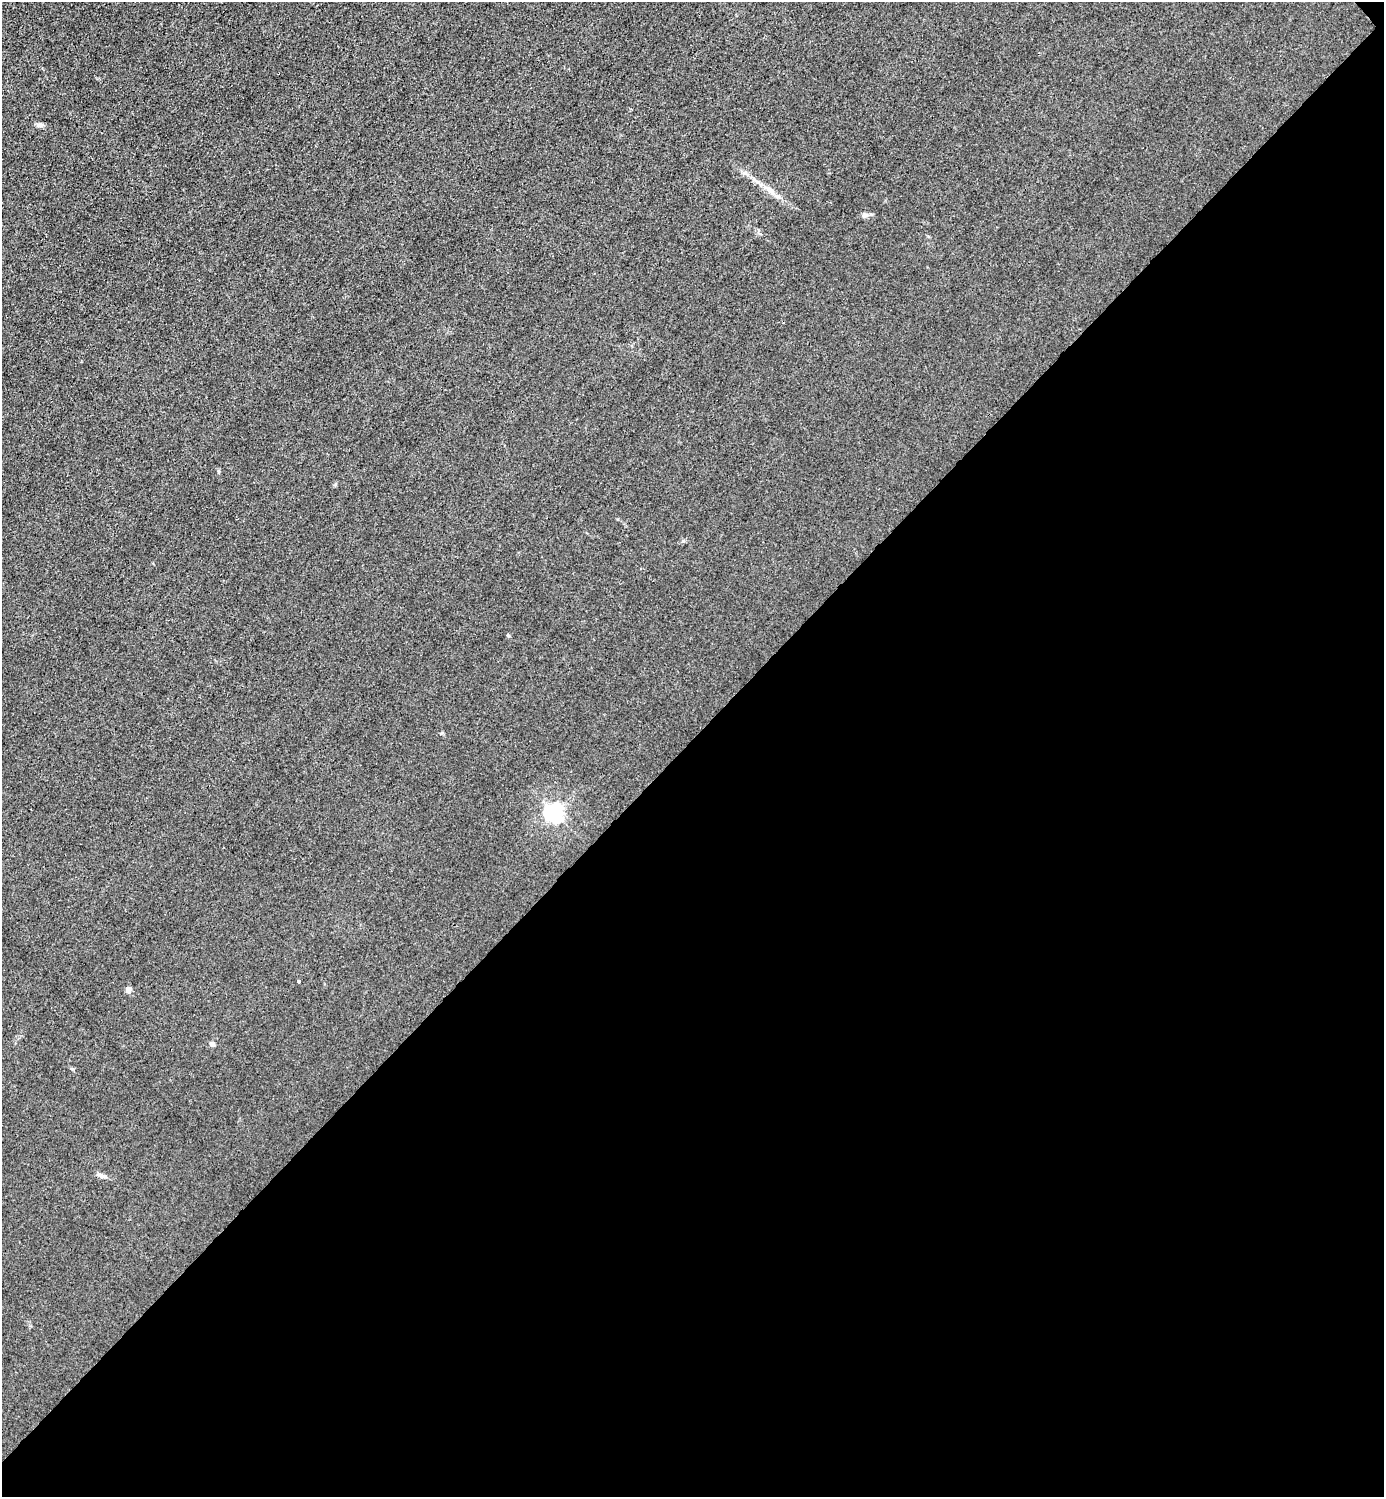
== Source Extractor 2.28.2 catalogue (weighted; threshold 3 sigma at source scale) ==
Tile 12 of 4 x 4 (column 4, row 3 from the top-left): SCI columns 4446-5827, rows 1498-2992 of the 5985 x 5985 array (HDU 1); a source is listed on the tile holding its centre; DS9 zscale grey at full resolution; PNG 1386 x 1499 px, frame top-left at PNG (2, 2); no overlay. Shown black and unused: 51% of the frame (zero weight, under 3 of 4 exposures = <1% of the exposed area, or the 3 px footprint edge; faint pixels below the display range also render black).
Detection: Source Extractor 2.28.2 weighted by HDU 2 'WHT'; one run over the whole footprint, this tile lists its part. Background 0.0214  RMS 0.0062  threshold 0.028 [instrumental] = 3 sigma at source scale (4.5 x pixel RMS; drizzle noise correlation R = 1.50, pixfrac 1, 0.05/0.05 arcsec/px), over >= 5 px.
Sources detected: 9; all 9 listed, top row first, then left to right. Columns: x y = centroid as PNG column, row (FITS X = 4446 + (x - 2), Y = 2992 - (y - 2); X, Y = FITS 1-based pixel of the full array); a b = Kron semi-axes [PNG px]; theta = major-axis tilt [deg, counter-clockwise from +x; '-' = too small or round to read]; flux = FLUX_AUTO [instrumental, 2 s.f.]
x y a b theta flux
40 125 9 6 7 1.9
769 189 21 7 -36 6.1
864 215 9 7 -10 2
508 635 5 4 - 0.79
554 813 7 6 - 260
299 981 4 3 - 1.4
128 990 4 4 - 7.1
212 1044 7 6 - 1.9
102 1176 15 5 -20 2.3